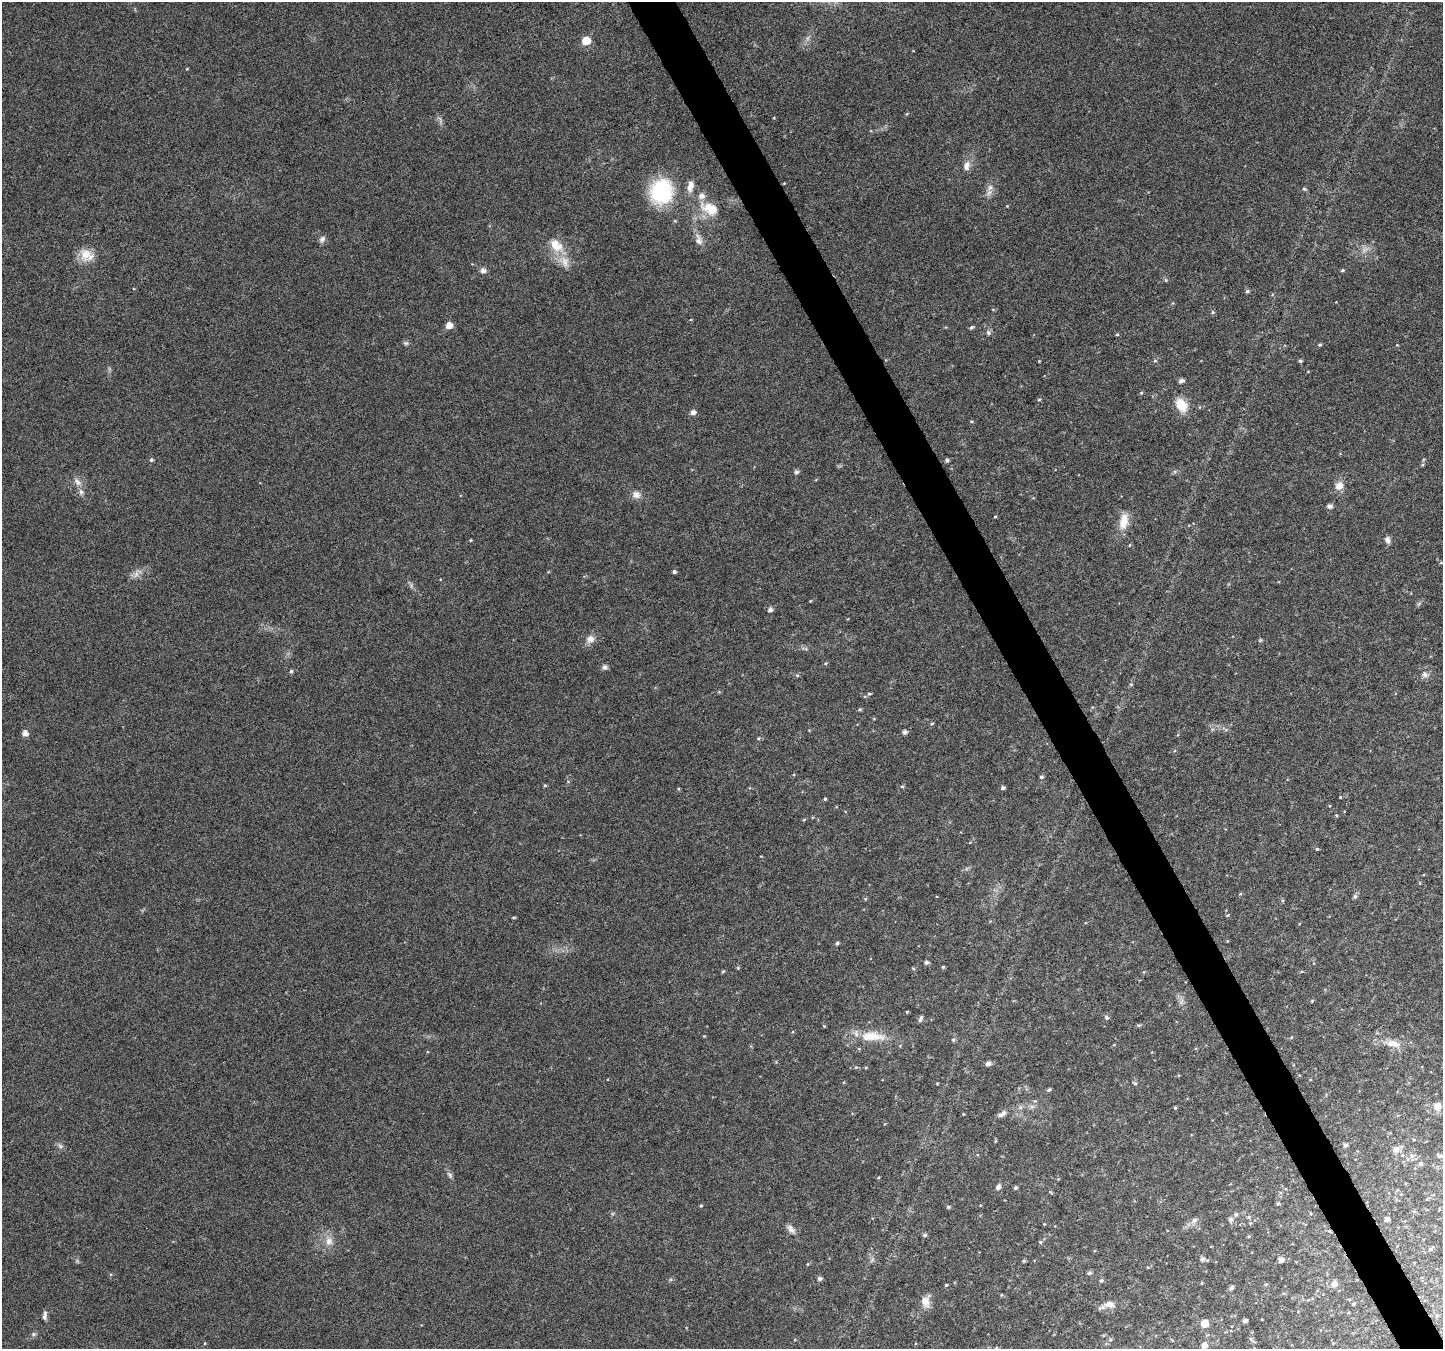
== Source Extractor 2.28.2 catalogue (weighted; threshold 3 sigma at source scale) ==
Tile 6 of 4 x 4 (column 2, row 2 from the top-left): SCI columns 1445-2885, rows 2855-4201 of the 5767 x 5649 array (HDU 1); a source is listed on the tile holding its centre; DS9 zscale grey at full resolution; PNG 1445 x 1351 px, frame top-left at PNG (2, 2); no overlay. Shown black and unused: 3% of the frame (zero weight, under 4 of 8 exposures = <1% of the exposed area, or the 3 px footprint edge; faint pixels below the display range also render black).
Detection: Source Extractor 2.28.2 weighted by HDU 2 'WHT'; one run over the whole footprint, this tile lists its part. Background 0.0378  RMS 0.0028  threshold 0.0113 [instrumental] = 3 sigma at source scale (4.09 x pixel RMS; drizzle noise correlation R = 1.36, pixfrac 0.8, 0.0396/0.0396 arcsec/px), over >= 5 px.
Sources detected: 148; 2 too faint to see at this stretch — not listed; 5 inside a brighter listed object's ellipse — not listed separately; the other 141 listed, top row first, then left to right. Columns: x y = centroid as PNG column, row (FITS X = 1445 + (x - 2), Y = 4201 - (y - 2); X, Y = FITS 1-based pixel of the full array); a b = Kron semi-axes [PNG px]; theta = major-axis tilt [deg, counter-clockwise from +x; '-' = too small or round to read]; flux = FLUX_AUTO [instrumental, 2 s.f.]
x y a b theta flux
586 41 6 5 - 7.5
906 114 5 3 - 0.28
966 166 14 8 81 1.7
690 186 15 8 78 1.9
990 187 9 8 - 1.3
1304 189 5 4 - 0.35
661 192 20 18 71 25
710 209 25 14 -24 5.9
675 221 5 3 - 0.23
322 239 10 7 50 0.84
699 240 17 8 -75 1.8
556 245 22 14 -47 5
86 255 18 16 81 3.7
483 270 7 7 - 0.99
1342 270 5 4 - 0.36
1166 280 6 4 -71 0.3
1247 291 5 4 - 0.45
1213 312 5 5 - 0.35
449 325 6 5 - 2.6
972 327 5 4 - 0.46
988 332 8 6 -60 0.64
1117 334 5 4 - 0.3
406 343 7 5 -19 0.5
1320 345 5 4 - 0.35
1155 360 6 4 0 0.31
1300 361 4 4 - 0.46
1181 381 5 4 - 0.95
1141 393 5 4 - 0.31
1039 400 5 3 - 0.25
1181 405 19 13 -59 4.3
693 412 6 5 - 1.2
151 460 5 5 - 0.44
947 460 4 4 - 0.51
796 472 6 6 - 0.54
78 482 13 7 -54 1.4
1339 486 12 11 - 2
636 494 12 10 -31 1.6
1330 506 6 5 - 0.91
995 517 4 3 - 0.23
1124 521 23 11 78 3.7
470 540 4 3 - 0.22
1387 540 9 6 -70 0.96
1441 563 5 3 - 0.22
674 572 4 4 - 0.57
136 574 9 6 55 1.1
810 601 4 3 - 0.18
770 610 5 5 - 0.85
590 639 11 10 - 1.8
1260 640 5 5 - 0.31
605 667 7 6 - 0.8
291 671 5 4 - 0.43
1425 674 9 8 - 1.1
797 675 5 3 - 0.29
1131 684 6 3 17 0.27
869 694 5 3 - 0.31
860 709 5 4 - 0.33
932 724 5 3 - 0.27
904 732 5 4 - 0.89
25 733 5 5 - 1.6
1041 777 5 5 - 0.46
545 785 4 4 - 0.28
902 786 5 3 - 0.29
1003 788 4 3 - 0.56
1340 797 3 2 - 0.17
825 799 4 3 - 0.3
804 819 5 3 - 0.23
1317 849 4 4 - 0.28
1355 896 6 5 - 0.61
865 899 5 3 - 0.26
1228 915 5 3 - 0.24
514 917 5 3 - 0.24
837 943 5 4 - 0.53
926 962 5 4 - 0.63
943 967 4 4 - 0.28
738 968 4 4 - 0.28
723 971 5 4 - 0.29
1312 1001 5 3 - 0.23
907 1012 4 3 - 0.23
921 1017 6 5 - 0.45
1106 1017 7 6 - 0.5
1138 1025 6 4 6 0.35
824 1026 4 4 - 0.21
872 1036 37 13 -3 6.8
953 1040 5 4 - 0.48
1393 1043 19 9 -12 3
988 1063 7 5 26 1
1135 1083 6 4 -1 0.35
1048 1090 5 4 - 0.48
1032 1106 7 4 18 0.61
1437 1106 11 9 -80 1.8
1175 1108 4 3 - 0.28
1003 1113 7 6 - 1
1414 1140 5 3 - 0.19
995 1141 5 3 - 0.22
1346 1145 6 5 - 0.61
60 1146 8 5 -46 0.63
1396 1150 9 7 32 1.4
1412 1156 7 6 - 0.82
1439 1156 9 6 -29 0.54
1421 1163 6 6 - 0.68
450 1175 10 6 -56 0.71
998 1187 6 5 - 0.87
1015 1188 5 5 - 0.4
1278 1204 5 4 - 0.37
701 1206 4 4 - 0.26
948 1207 5 4 - 0.33
1236 1214 6 6 - 0.57
1248 1217 5 5 - 0.37
1230 1219 6 5 - 0.71
1387 1219 5 4 - 0.97
1194 1220 9 6 43 1
1044 1224 3 3 - 0.18
791 1229 14 7 -51 1.3
924 1235 5 5 - 0.51
329 1241 12 10 -80 2.2
1040 1242 4 4 - 0.31
1430 1249 6 6 - 0.45
1202 1259 5 5 - 0.79
872 1260 8 4 54 0.47
1281 1260 6 5 - 1.1
1024 1261 5 4 - 0.34
808 1264 5 3 - 0.21
1089 1273 6 4 2 0.52
820 1279 5 5 - 0.69
1101 1281 5 4 - 0.48
1202 1283 5 3 - 0.2
1334 1284 7 6 - 1.5
946 1285 4 4 - 0.28
1231 1288 5 4 - 0.72
1001 1295 5 3 - 0.2
925 1301 13 9 -72 2.5
1109 1304 15 9 2 2.1
1353 1304 4 3 - 0.32
45 1316 12 5 82 0.9
1245 1320 4 4 - 0.85
1204 1324 6 5 - 4.5
33 1334 7 5 21 0.52
1251 1339 9 3 -47 0.46
1110 1340 6 5 - 0.44
205 1343 5 3 - 0.2
1204 1345 6 5 - 1.8